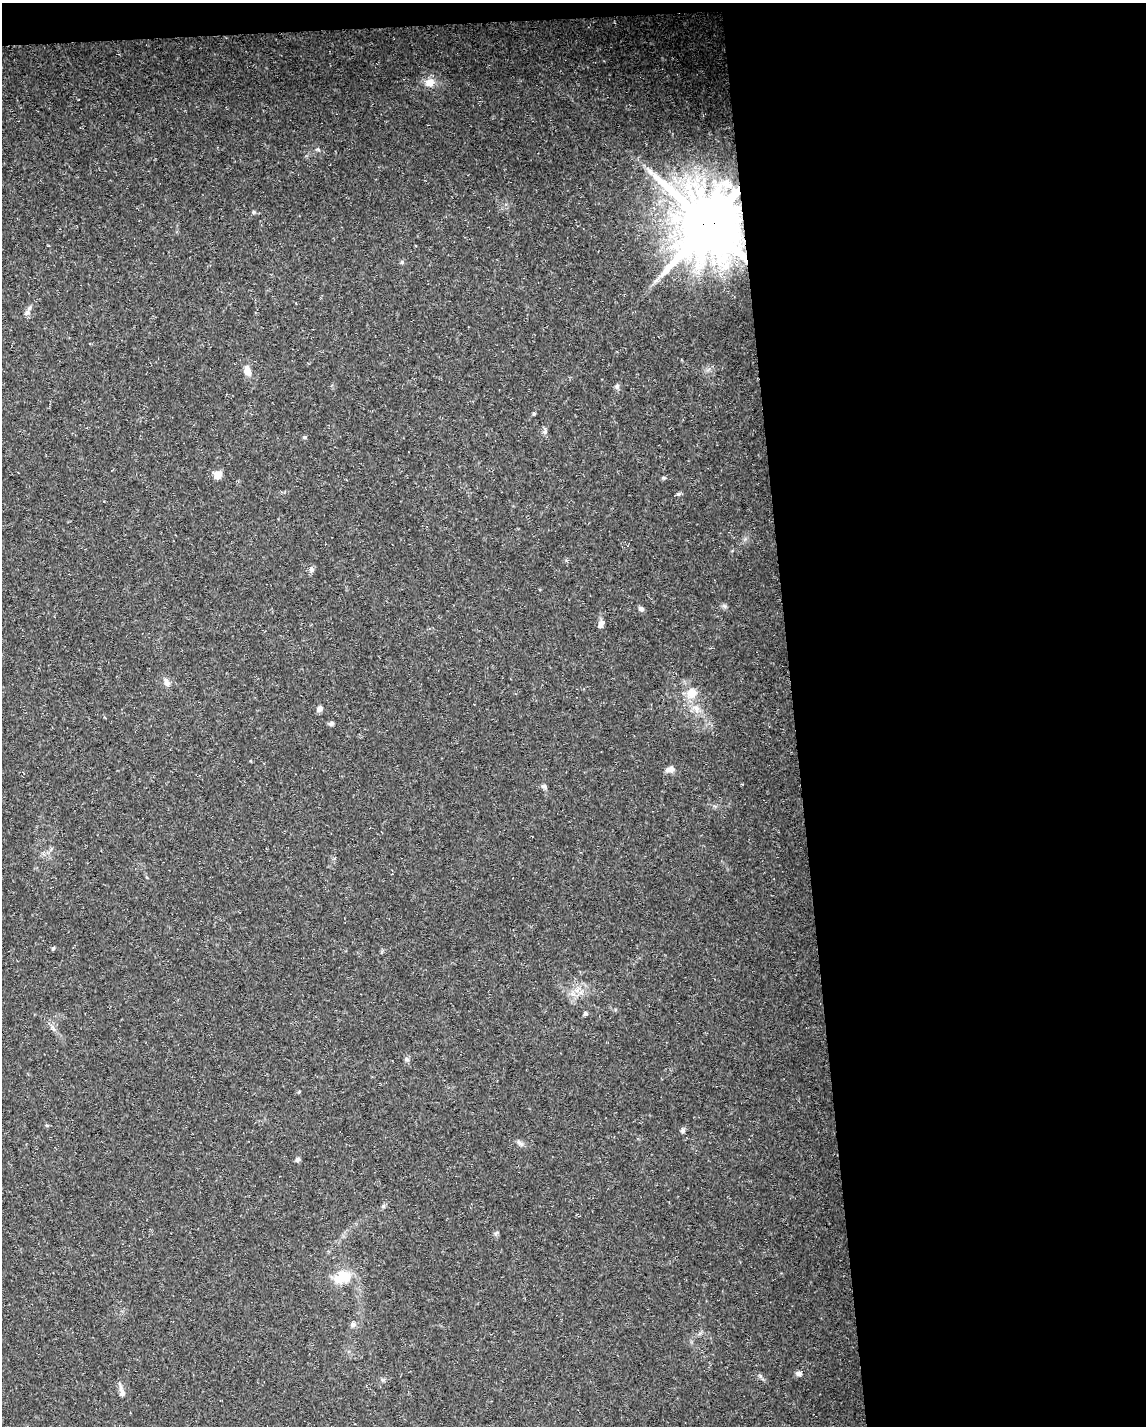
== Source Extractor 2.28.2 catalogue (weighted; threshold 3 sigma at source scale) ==
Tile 4 of 4 x 3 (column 4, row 1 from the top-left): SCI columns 3431-4574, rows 2901-4324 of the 4574 x 4333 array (HDU 1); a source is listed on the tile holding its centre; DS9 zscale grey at full resolution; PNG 1148 x 1428 px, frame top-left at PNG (2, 3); no overlay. Shown black and unused: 32% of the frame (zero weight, under 3 of 5 exposures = <1% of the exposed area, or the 3 px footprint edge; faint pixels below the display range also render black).
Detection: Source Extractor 2.28.2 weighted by HDU 2 'WHT'; one run over the whole footprint, this tile lists its part. Background 0.0294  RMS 0.0029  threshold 0.013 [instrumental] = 3 sigma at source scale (4.5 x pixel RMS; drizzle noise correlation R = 1.50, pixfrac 1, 0.0396/0.0396 arcsec/px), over >= 5 px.
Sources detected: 37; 1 long thin detection or spike segment (spike, bleed or trail) — not listed; the other 36 listed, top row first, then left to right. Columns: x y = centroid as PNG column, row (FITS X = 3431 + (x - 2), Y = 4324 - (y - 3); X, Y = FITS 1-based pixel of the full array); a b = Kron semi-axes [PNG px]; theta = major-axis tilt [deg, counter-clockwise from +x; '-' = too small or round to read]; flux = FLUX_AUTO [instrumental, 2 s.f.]
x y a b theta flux
430 82 12 11 - 2.9
318 149 6 4 -46 0.41
253 212 5 4 - 0.39
708 224 18 18 - 2700
402 262 6 4 47 0.4
27 312 9 5 40 0.92
247 370 12 8 -75 2.4
617 386 7 6 - 0.79
534 414 5 4 - 0.41
545 431 9 6 81 0.77
305 437 5 4 - 0.4
217 475 8 7 - 2.8
664 478 6 4 -11 0.41
678 494 6 4 42 0.47
311 569 8 6 -83 0.9
724 606 7 5 -45 0.59
641 609 7 6 - 0.78
601 625 9 6 62 1.2
166 682 13 7 -68 1.4
691 693 15 14 - 3.9
320 708 7 6 - 1.2
696 708 12 8 -52 2.2
331 724 7 5 26 0.57
671 769 10 8 -75 1.2
544 786 7 6 - 0.64
53 948 6 4 29 0.36
585 1013 5 4 - 0.7
53 1028 12 3 -59 0.79
407 1059 7 5 -24 0.59
47 1125 6 4 0 0.34
682 1131 6 6 - 0.63
298 1159 6 5 - 0.72
343 1277 18 11 18 8.2
353 1325 7 6 - 0.8
799 1373 6 6 - 1.1
122 1392 15 7 -77 1.5
Overlapping masked pixels (flux is a lower limit): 1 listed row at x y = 708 224